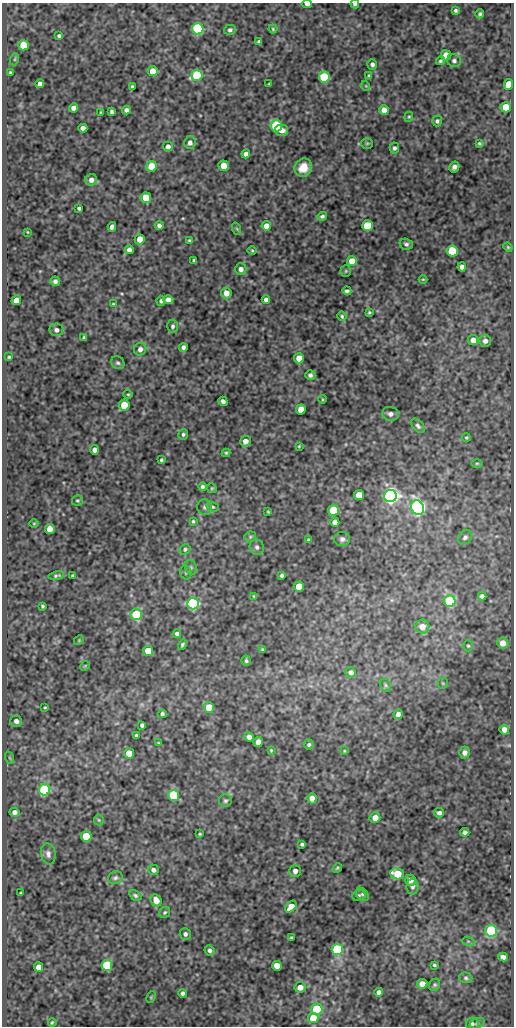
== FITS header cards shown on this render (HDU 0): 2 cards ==
NAXIS1  =                  512
NAXIS2  =                 1024

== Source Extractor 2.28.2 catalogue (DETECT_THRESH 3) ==
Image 512 x 1024 px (HDU 0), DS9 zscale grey, 1 PNG px = 1 image px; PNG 516 x 1028 px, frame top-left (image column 1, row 1024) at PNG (2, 3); each listed source drawn as its Kron ellipse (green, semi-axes under 4 px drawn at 4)
Background 82.3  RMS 0.51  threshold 1.53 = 3 sigma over >= 5 px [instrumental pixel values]
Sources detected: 217; all 217 listed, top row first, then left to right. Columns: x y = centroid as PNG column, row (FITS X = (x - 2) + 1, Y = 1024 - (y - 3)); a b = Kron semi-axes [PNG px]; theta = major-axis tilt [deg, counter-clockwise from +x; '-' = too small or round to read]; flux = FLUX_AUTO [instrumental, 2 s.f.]
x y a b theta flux
307 4 4 3 - 180
355 4 4 3 - 74
456 10 4 3 - 58
480 14 4 3 - 58
198 29 5 5 - 4400
273 29 4 4 - 39
230 30 6 5 - 78
59 36 4 3 - 64
259 41 4 3 - 62
23 45 5 5 - 910
446 55 5 5 - 440
15 59 6 4 71 45
440 61 4 3 - 54
454 61 7 6 - 100
372 64 5 5 - 110
153 71 5 5 - 510
10 73 3 2 - 39
197 75 5 5 - 2400
369 76 4 4 - 72
324 77 5 5 - 2500
40 84 4 4 - 130
269 84 3 2 - 28
508 84 5 5 - 910
366 86 5 3 - 27
132 87 4 3 - 47
506 107 5 5 - 940
74 108 4 4 - 180
126 110 4 4 - 110
384 110 5 5 - 320
100 112 4 2 - 26
112 112 4 4 - 68
409 117 5 4 - 36
437 121 5 5 - 67
276 126 6 5 - 2400
83 128 4 4 - 180
281 130 7 5 0 260
190 143 6 5 - 140
367 143 6 5 - 46
479 143 4 4 - 49
168 146 5 5 - 140
394 148 5 5 - 85
246 154 4 4 - 150
151 166 5 5 - 770
224 166 5 5 - 450
454 167 5 5 - 120
303 168 9 8 - 440
91 180 6 5 - 200
146 198 5 5 - 720
79 208 4 3 - 69
322 216 5 4 - 69
159 225 4 4 - 100
266 226 5 4 - 270
367 226 5 5 - 1700
112 227 5 4 - 160
237 229 6 4 -71 42
27 232 3 2 - 23
140 239 5 5 - 520
190 241 3 3 - 57
406 244 7 5 -15 86
508 247 5 4 - 36
129 250 4 4 - 150
252 250 4 4 - 37
452 251 5 5 - 2800
194 261 3 3 - 57
352 261 5 5 - 420
462 267 4 4 - 150
241 269 6 5 - 150
346 271 5 5 - 46
423 279 4 3 - 31
55 281 5 4 - 110
347 291 4 3 - 69
226 293 5 5 - 260
266 299 4 4 - 130
16 300 5 4 - 300
168 300 5 4 - 170
161 301 5 4 - 70
113 304 4 3 - 39
369 312 4 3 - 47
342 316 5 4 - 49
173 326 6 5 - 79
57 330 7 6 - 120
84 337 4 3 - 60
473 340 5 5 - 250
485 341 6 6 - 140
183 347 4 4 - 100
140 349 6 6 - 150
9 357 3 3 - 43
299 358 5 5 - 590
118 363 7 6 - 77
310 375 5 4 - 97
128 394 4 4 - 39
322 399 4 3 - 27
223 401 5 4 - 110
124 405 5 5 - 960
301 410 5 5 - 570
390 414 8 7 - 130
418 426 8 5 -50 89
183 434 5 5 - 73
466 437 4 4 - 42
245 441 5 5 - 210
299 446 3 2 - 30
94 450 4 4 - 150
226 453 4 4 - 43
161 460 4 3 - 51
477 463 6 3 0 38
202 487 4 3 - 72
212 488 5 4 - 42
359 495 5 5 - 730
390 496 6 6 - 15000
77 500 5 5 - 50
205 507 8 7 - 110
213 507 6 4 -16 50
418 508 7 6 - 13000
333 510 5 5 - 1800
268 512 3 3 - 29
193 521 4 3 - 46
335 522 4 4 - 170
34 523 5 3 - 29
50 529 5 5 - 490
250 537 6 5 - 60
465 537 8 6 43 100
342 539 8 7 - 130
308 540 3 3 - 46
257 547 8 7 - 120
185 549 6 5 - 64
191 567 7 5 -69 74
186 572 7 5 -71 61
282 575 4 3 - 65
56 576 8 4 9 69
73 576 3 3 - 45
299 587 5 5 - 960
254 596 4 3 - 35
482 596 4 4 - 99
450 601 5 5 - 4100
193 604 6 6 - 7500
42 606 4 3 - 45
136 614 6 5 - 1600
422 627 7 7 - 310
177 634 4 4 - 100
79 640 5 4 - 33
503 643 5 5 - 360
183 645 5 4 - 67
468 646 5 4 - 47
263 650 4 4 - 51
148 651 5 5 - 520
246 661 5 4 - 64
85 666 5 4 - 38
351 672 5 5 - 150
443 683 5 5 - 45
386 685 7 5 -62 63
45 707 3 2 - 33
209 707 5 5 - 770
162 714 4 4 - 76
398 714 5 4 - 240
16 721 6 5 - 140
142 725 4 4 - 81
504 730 5 4 - 210
136 735 3 3 - 55
249 737 5 4 - 190
258 742 5 4 - 240
159 743 4 3 - 36
309 744 5 5 - 66
271 750 3 3 - 34
344 751 3 3 - 30
129 753 5 5 - 530
465 753 6 5 - 160
10 758 6 4 -70 43
45 790 6 5 - 4100
174 795 5 5 - 2000
312 798 5 4 - 270
225 801 6 6 - 75
14 812 5 5 - 160
439 813 5 4 - 110
375 818 5 5 - 280
99 820 5 5 - 45
465 832 4 4 - 100
200 834 3 3 - 36
86 836 5 5 - 1300
302 844 4 3 - 59
48 854 10 7 -79 140
337 868 5 4 - 44
153 870 5 5 - 110
295 871 6 5 - 140
397 874 7 5 -19 910
115 878 7 6 - 90
410 880 5 5 - 210
413 887 8 6 87 110
20 893 2 2 - 24
363 894 7 5 -49 74
135 895 7 4 -32 68
359 895 7 5 21 62
156 900 6 5 - 300
291 907 7 4 45 320
165 912 6 5 - 55
491 931 6 6 - 3200
185 934 6 5 - 95
291 937 4 3 - 37
468 941 6 4 -18 46
210 950 5 5 - 100
337 950 5 5 - 3000
503 957 5 4 - 180
107 965 5 5 - 2300
434 965 3 3 - 48
277 966 5 5 - 490
38 967 5 4 - 260
466 978 6 5 - 68
422 984 5 5 - 260
435 985 6 5 - 60
300 987 5 5 - 260
379 992 4 4 - 130
183 993 4 4 - 95
151 997 6 4 65 39
317 1009 5 5 - 2300
313 1018 5 5 - 740
52 1022 4 3 - 38
477 1023 8 5 19 67
472 1024 6 6 - 73
At the frame edge (FLAGS 8, measured only in part): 2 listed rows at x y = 307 4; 355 4